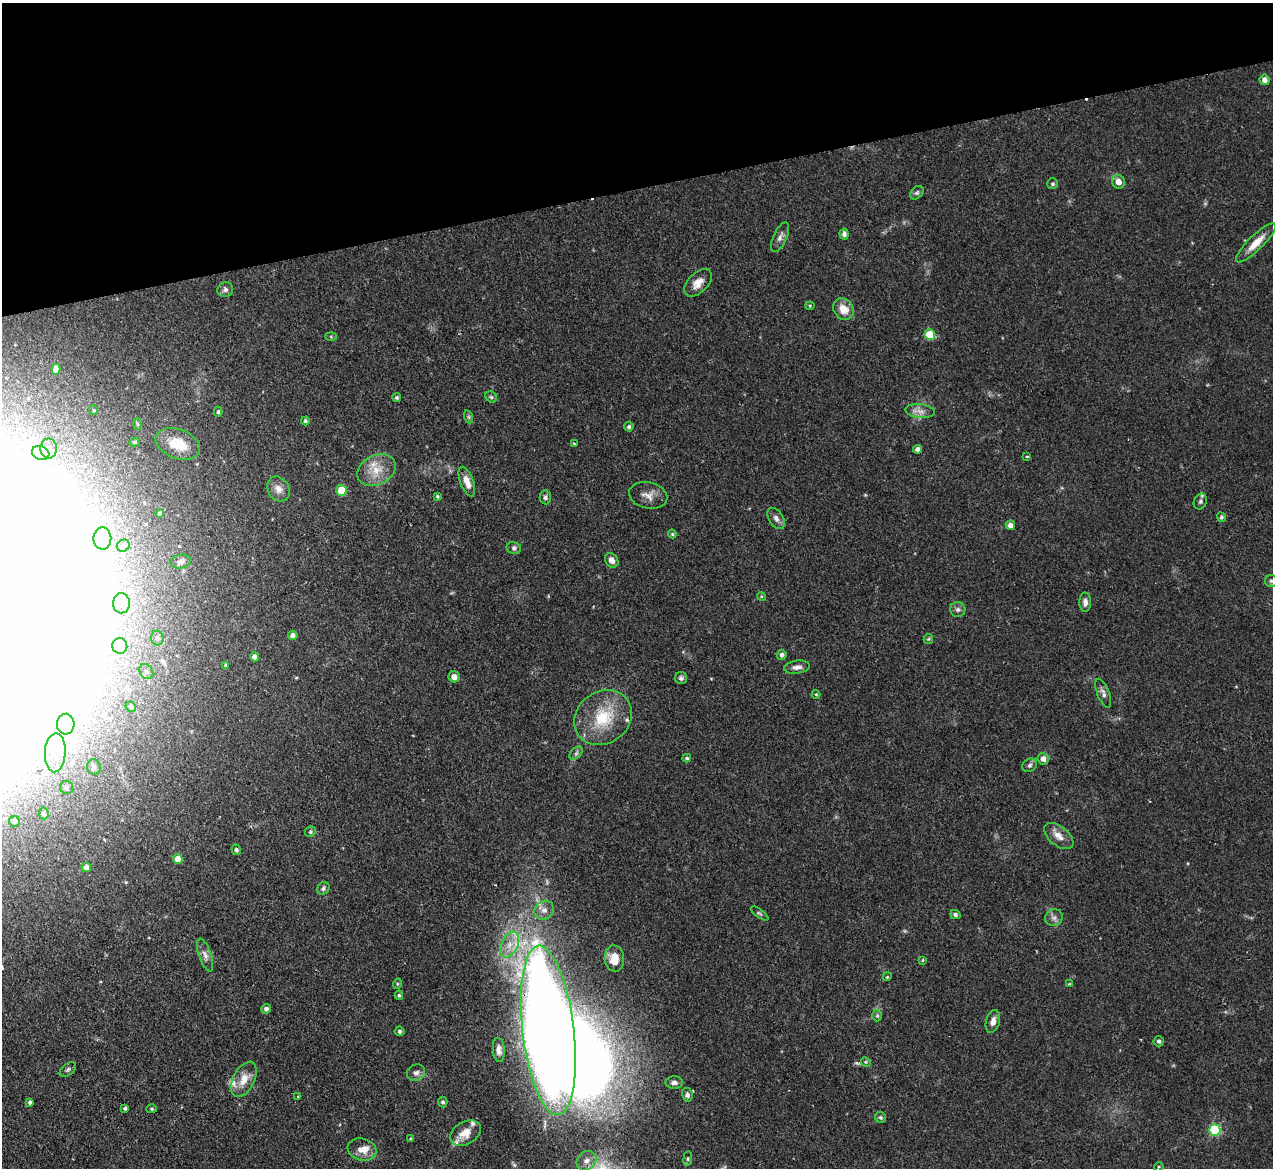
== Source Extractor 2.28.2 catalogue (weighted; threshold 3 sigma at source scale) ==
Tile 3 of 4 x 4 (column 3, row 1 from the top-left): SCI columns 2545-3815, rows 3761-4926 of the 5089 x 5065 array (HDU 1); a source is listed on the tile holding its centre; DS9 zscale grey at full resolution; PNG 1275 x 1170 px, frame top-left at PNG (2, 3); each listed source drawn as its Kron ellipse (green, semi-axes under 4 px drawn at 4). Shown black and unused: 16% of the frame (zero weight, under 2 of 3 exposures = <1% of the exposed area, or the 3 px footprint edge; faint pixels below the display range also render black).
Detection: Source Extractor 2.28.2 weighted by HDU 2 'WHT'; one run over the whole footprint, this tile lists its part. Background 0.0886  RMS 0.0061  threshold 0.0274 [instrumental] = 3 sigma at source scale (4.5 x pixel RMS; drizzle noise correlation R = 1.50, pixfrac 1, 0.05/0.05 arcsec/px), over >= 5 px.
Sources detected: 138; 9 inside a brighter object's white glare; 1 cosmic-ray / hot-pixel residue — neither listed nor drawn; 6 inside a brighter listed object's ellipse — not listed separately; the other 122 listed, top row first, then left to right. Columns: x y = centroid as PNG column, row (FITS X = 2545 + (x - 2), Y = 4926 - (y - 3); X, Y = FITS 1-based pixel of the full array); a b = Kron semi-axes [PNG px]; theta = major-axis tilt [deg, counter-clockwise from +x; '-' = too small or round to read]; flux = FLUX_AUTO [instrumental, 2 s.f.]
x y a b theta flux
1265 80 5 5 - 3.3
1118 182 7 6 - 5
1053 184 5 5 - 1.2
917 193 8 5 47 1.3
844 234 5 4 - 2
780 237 16 6 65 3.2
1256 243 27 7 45 8.9
698 283 17 10 45 6.2
225 290 8 7 - 2.1
810 306 4 4 - 0.65
843 309 11 9 -51 7.8
930 335 5 5 - 26
331 337 5 3 - 0.61
56 369 5 4 - 3.3
491 397 6 5 - 1
397 398 4 4 - 1.1
93 410 5 3 - 0.65
920 411 15 7 -6 4.1
218 412 5 4 - 1.1
469 417 6 4 -71 0.9
305 421 4 4 - 1.2
138 424 6 4 -88 0.94
629 427 4 4 - 1.3
135 442 5 4 - 1.1
178 444 23 14 -21 17
574 444 3 3 - 1.2
49 448 10 8 -89 4.4
918 449 4 4 - 2.4
41 453 9 7 -16 3.5
1027 456 3 3 - 0.83
376 470 20 14 28 12
467 482 16 6 -69 6
278 489 13 10 -58 4.9
341 491 5 5 - 16
648 495 19 13 -12 6.1
437 496 4 3 - 0.92
545 497 7 5 -81 1.5
1200 501 8 6 66 1.7
160 513 4 4 - 1.1
1221 517 5 4 - 1.1
776 518 12 7 -57 2.8
1010 525 5 4 - 3.1
672 534 4 3 - 0.71
102 538 11 9 -88 3.7
123 546 7 6 - 1.7
514 548 7 6 - 1.5
612 560 8 6 -55 3.6
181 562 10 6 11 2.1
1271 581 6 6 - 1.4
761 596 4 3 - 0.57
1085 602 10 6 -89 2.8
121 603 10 8 90 5
958 610 7 7 - 2
293 635 5 4 - 2.9
157 638 7 6 - 2.1
928 639 5 4 - 0.72
120 646 8 7 - 5.9
782 655 5 5 - 1.6
255 657 4 4 - 3.5
226 665 3 3 - 0.74
797 667 13 6 7 3.3
146 671 8 6 -55 2.2
454 677 6 5 - 4.4
681 678 6 6 - 1.6
1103 693 15 6 -68 2.9
816 694 4 4 - 0.61
131 707 5 4 - 1.1
603 718 30 26 37 30
66 724 10 8 87 5
55 753 19 10 87 12
576 753 8 5 45 1.6
687 758 4 3 - 0.94
1043 759 6 5 - 3.8
1030 765 8 6 34 1.6
94 767 7 7 - 2.9
67 788 6 6 - 2
44 813 6 5 - 1.9
14 821 5 5 - 1.3
310 832 5 5 - 1.1
1059 836 17 9 -39 5.7
236 850 5 4 - 1.6
178 859 5 5 - 5.5
86 867 5 5 - 3.2
323 888 7 5 48 1.6
544 910 10 9 - 3.6
760 913 10 3 -36 0.97
955 915 5 4 - 1.4
1054 918 9 8 - 2.7
509 945 14 8 64 7.5
205 955 17 6 -70 3.3
614 959 13 10 -86 8.1
923 960 4 2 - 0.51
887 977 4 3 - 0.61
397 984 5 3 - 0.63
1069 984 4 4 - 0.56
399 995 4 4 - 0.85
266 1009 5 4 - 1.9
877 1016 6 5 - 0.97
993 1022 12 7 73 4
548 1030 85 26 -83 1500
400 1031 5 5 - 1.3
1159 1041 5 5 - 1.4
499 1050 12 6 -85 3
866 1062 5 4 - 0.75
68 1070 9 5 37 1.4
416 1073 9 8 - 2.8
244 1079 19 10 63 8.3
674 1082 8 6 1 2.2
687 1095 7 5 -79 1.8
298 1096 4 3 - 0.68
30 1102 4 3 - 1.2
443 1102 5 4 - 1.4
125 1108 4 4 - 1.1
152 1109 5 4 - 0.83
881 1118 6 5 - 1.2
1215 1130 5 5 - 59
465 1133 16 11 30 8.8
411 1139 3 3 - 0.72
362 1149 15 11 -17 6.6
688 1159 7 4 82 1
586 1161 11 9 46 4.5
1159 1167 5 4 - 0.75
Overlapping masked pixels (flux is a lower limit): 1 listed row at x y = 548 1030
Isophote crosses this tile's border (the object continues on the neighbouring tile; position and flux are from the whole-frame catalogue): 1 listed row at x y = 548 1030